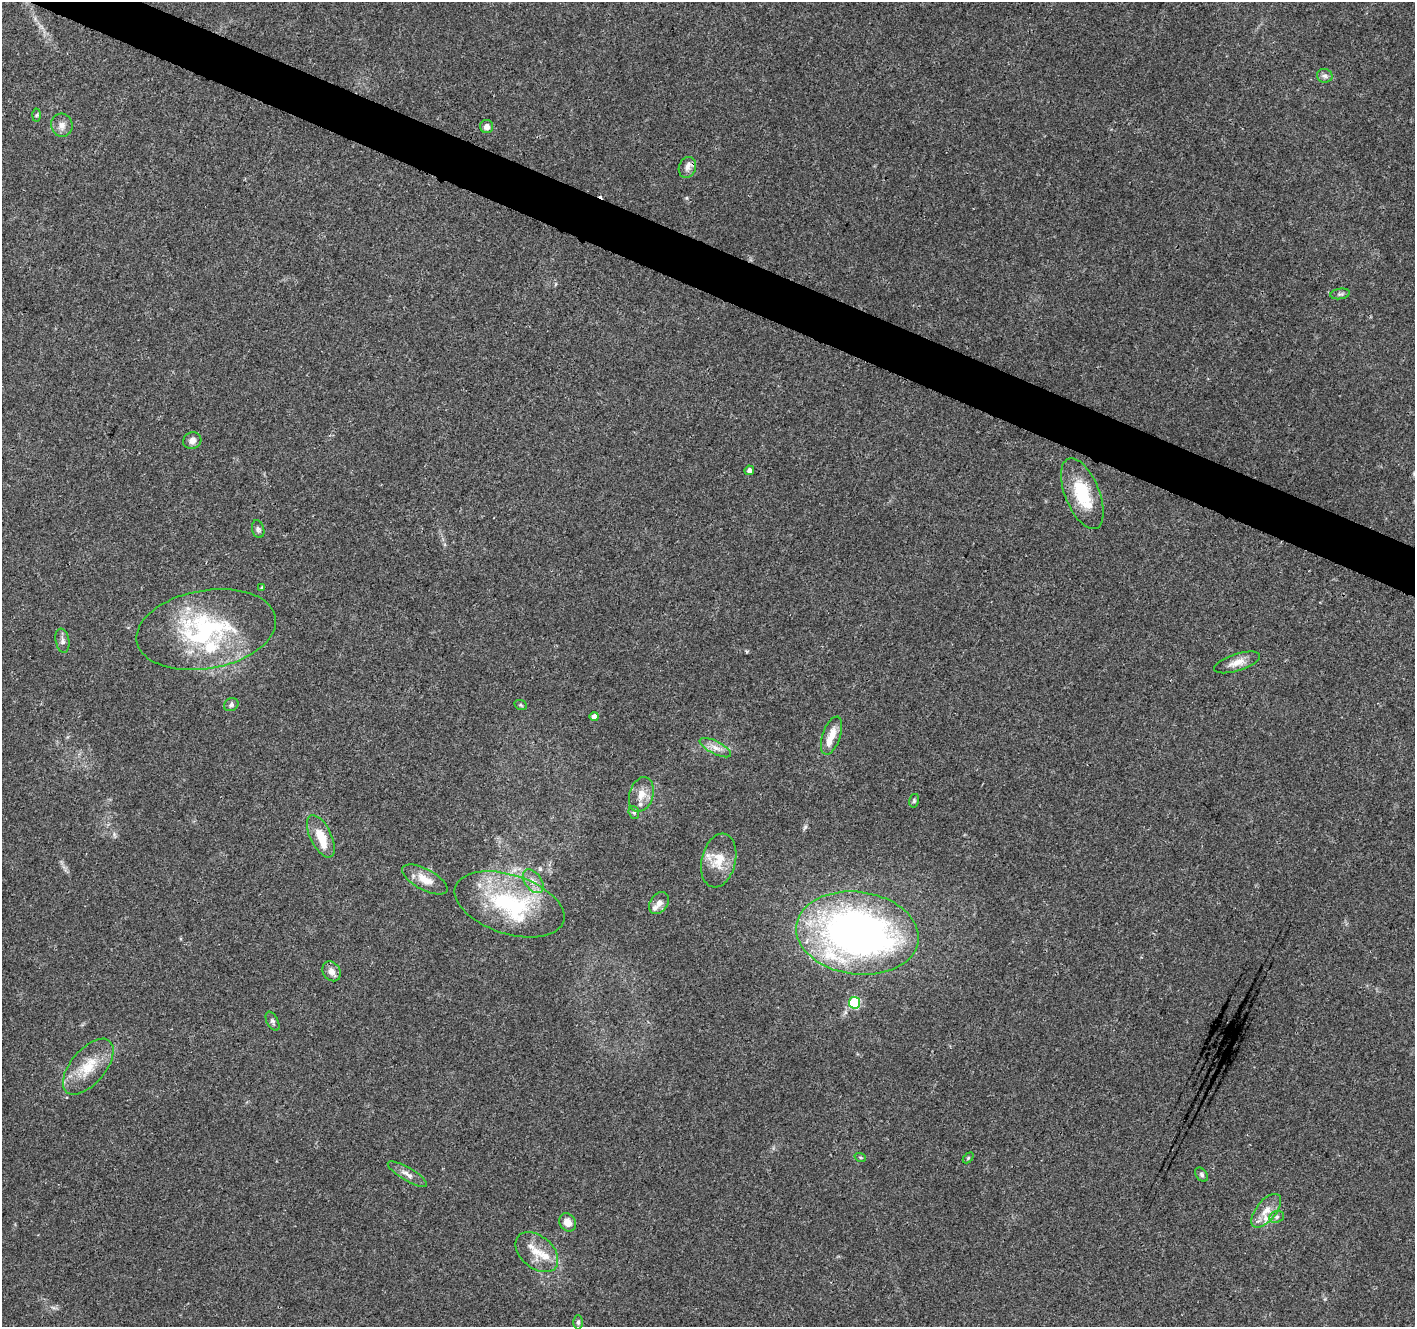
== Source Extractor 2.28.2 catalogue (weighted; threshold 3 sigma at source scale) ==
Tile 11 of 4 x 4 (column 3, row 3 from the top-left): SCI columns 2835-4247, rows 1536-2860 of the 5672 x 5786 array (HDU 1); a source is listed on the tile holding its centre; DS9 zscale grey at full resolution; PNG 1417 x 1329 px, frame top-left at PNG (2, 2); each listed source drawn as its Kron ellipse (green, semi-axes under 4 px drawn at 4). Shown black and unused: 3% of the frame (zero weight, under 3 of 4 exposures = <1% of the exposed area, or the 3 px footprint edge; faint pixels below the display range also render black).
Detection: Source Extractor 2.28.2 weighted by HDU 2 'WHT'; one run over the whole footprint, this tile lists its part. Background 0.0474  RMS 0.0039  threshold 0.0174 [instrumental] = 3 sigma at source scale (4.5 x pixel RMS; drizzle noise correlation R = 1.50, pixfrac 1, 0.0396/0.0396 arcsec/px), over >= 5 px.
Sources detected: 51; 1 cosmic-ray / hot-pixel residue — neither listed nor drawn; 8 inside a brighter listed object's ellipse — not listed separately; the other 42 listed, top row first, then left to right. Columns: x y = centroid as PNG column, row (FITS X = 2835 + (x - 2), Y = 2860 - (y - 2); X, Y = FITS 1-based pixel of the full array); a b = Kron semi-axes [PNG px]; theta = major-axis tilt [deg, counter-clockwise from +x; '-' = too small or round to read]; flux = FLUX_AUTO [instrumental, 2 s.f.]
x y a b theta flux
1325 76 8 6 -15 1.2
37 115 6 4 87 0.61
62 125 11 10 - 2.7
487 126 6 6 - 2.4
687 167 10 8 72 2.1
1340 294 10 5 10 0.98
192 441 9 8 - 2.2
749 470 5 4 - 1.4
1082 494 37 17 -68 18
258 529 9 6 -76 1
262 587 4 3 - 0.41
206 630 70 39 10 55
62 641 12 6 -80 1.7
1237 662 24 8 18 4.1
231 705 7 6 - 1
521 705 6 5 - 0.59
594 717 4 4 - 2.3
832 736 20 9 71 4.8
715 748 17 6 -27 2.9
641 794 18 12 72 4.6
914 801 7 5 76 0.66
634 812 6 5 - 0.72
321 836 23 10 -64 7.8
719 860 27 17 76 8.6
425 879 25 10 -28 5.7
533 881 13 8 -54 3.2
659 903 12 9 54 2.4
510 904 57 29 -18 44
857 933 61 41 -8 200
331 971 10 8 -55 2.5
854 1003 6 5 - 27
272 1021 10 5 -63 1
88 1067 33 17 50 11
860 1157 6 3 -18 0.5
968 1158 6 4 45 0.46
407 1174 22 6 -31 2.7
1201 1175 8 5 -53 0.81
1266 1211 20 10 51 4.8
1277 1217 7 5 22 1
568 1222 9 8 - 3.6
537 1252 24 16 -41 7.9
578 1322 7 5 89 0.82
Overlapping masked pixels (flux is a lower limit): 1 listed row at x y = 687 167